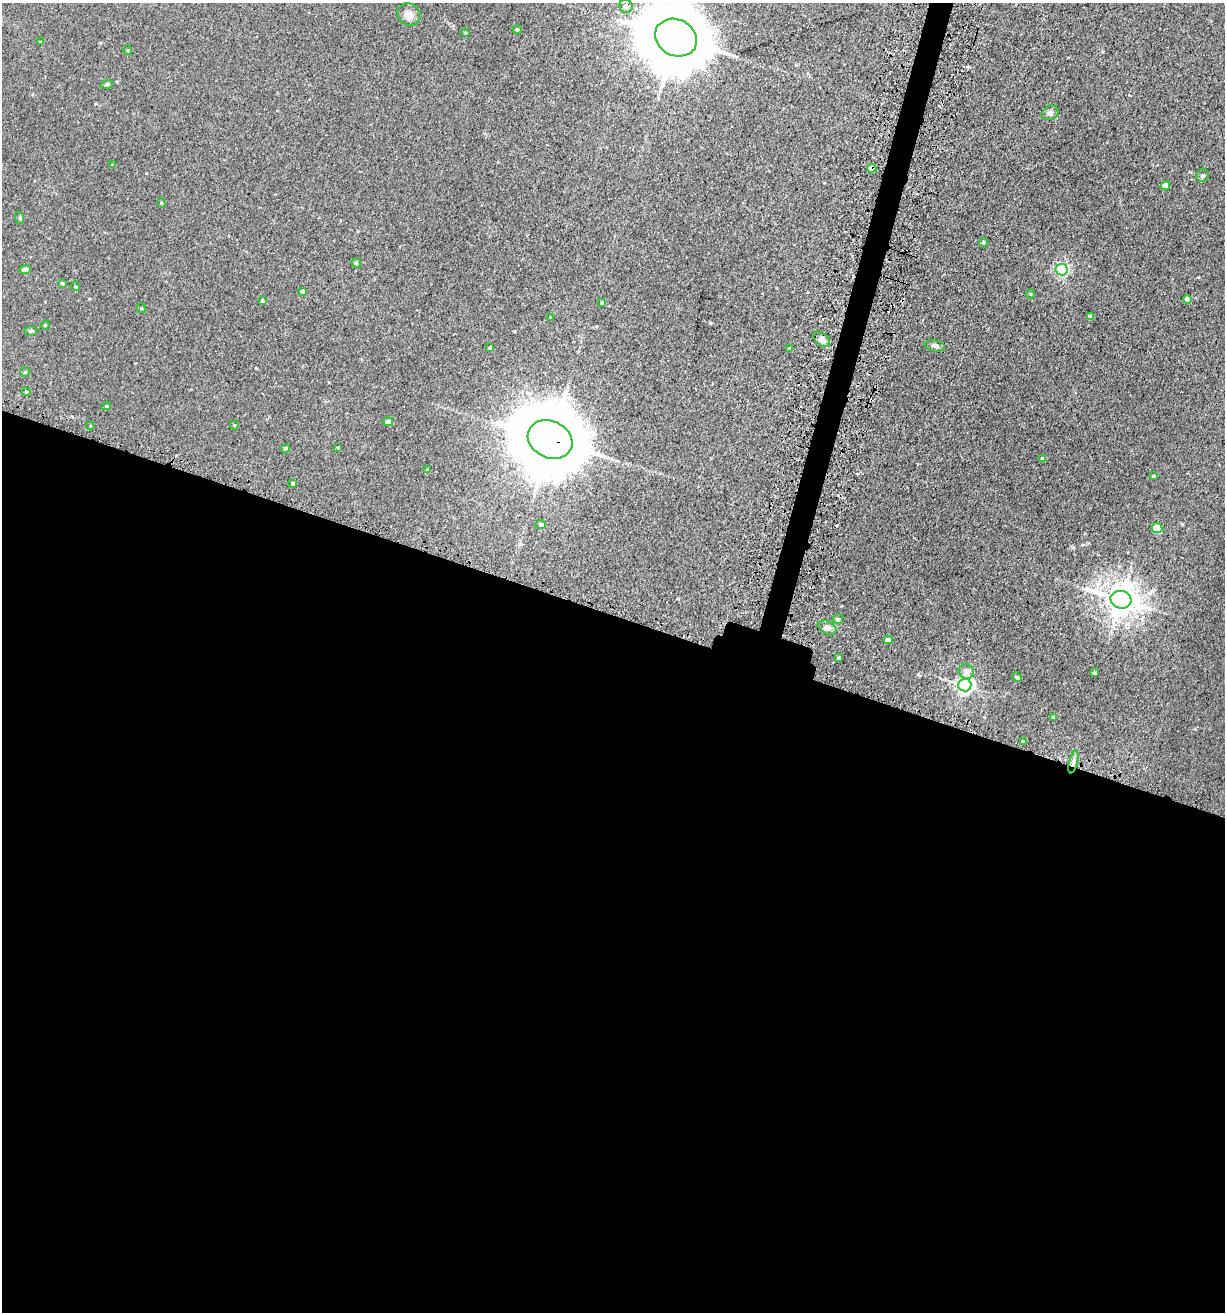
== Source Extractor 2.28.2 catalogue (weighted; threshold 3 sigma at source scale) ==
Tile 14 of 4 x 4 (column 2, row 4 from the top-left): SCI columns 1400-2622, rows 61-1370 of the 5414 x 5354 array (HDU 1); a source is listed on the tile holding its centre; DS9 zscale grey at full resolution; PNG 1227 x 1314 px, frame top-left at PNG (2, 3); each listed source drawn as its Kron ellipse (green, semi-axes under 4 px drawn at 4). Shown black and unused: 55% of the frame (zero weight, under 3 of 5 exposures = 5% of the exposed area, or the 3 px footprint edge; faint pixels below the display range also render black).
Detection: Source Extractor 2.28.2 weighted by HDU 2 'WHT'; one run over the whole footprint, this tile lists its part. Background 0.0209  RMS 0.003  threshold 0.0135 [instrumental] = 3 sigma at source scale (4.5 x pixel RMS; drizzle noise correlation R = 1.50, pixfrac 1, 0.05/0.05 arcsec/px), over >= 5 px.
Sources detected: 63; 1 cosmic-ray / hot-pixel residue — neither listed nor drawn; the other 62 listed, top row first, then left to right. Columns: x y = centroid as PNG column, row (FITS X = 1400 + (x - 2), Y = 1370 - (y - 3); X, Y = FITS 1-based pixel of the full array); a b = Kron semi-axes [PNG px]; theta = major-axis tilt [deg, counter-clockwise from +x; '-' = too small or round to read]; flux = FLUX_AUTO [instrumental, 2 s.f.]
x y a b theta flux
626 6 7 6 - 1.1
409 14 12 10 -35 2.1
517 30 4 4 - 0.62
465 33 4 4 - 0.31
676 38 22 18 -28 2700
41 42 4 3 - 0.31
128 50 5 4 - 0.35
107 84 6 4 19 0.44
1050 113 8 7 - 0.93
113 165 4 3 - 0.28
872 168 4 4 - 2.9
1203 175 6 6 - 0.66
1165 186 5 4 - 3.5
161 203 4 4 - 0.27
20 218 6 4 -72 0.42
984 242 4 4 - 0.49
356 263 5 4 - 0.69
25 270 6 4 19 1.3
1062 270 6 6 - 51
62 283 4 3 - 0.55
76 287 5 4 - 0.48
302 291 4 4 - 0.69
1030 294 4 3 - 0.24
1187 300 4 4 - 2.5
263 301 4 4 - 0.49
602 303 4 3 - 0.52
141 308 5 3 - 0.26
1090 317 4 4 - 1.2
551 318 3 3 - 0.42
45 325 4 4 - 0.33
31 331 6 5 - 0.6
822 339 9 6 -38 2.4
935 346 10 5 -10 0.91
490 348 4 3 - 0.76
789 349 3 3 - 0.72
25 372 5 5 - 0.38
26 392 4 4 - 0.35
106 406 4 3 - 0.44
388 422 5 4 - 1.5
234 425 4 4 - 0.37
90 426 4 3 - 0.25
550 439 23 18 -25 3400
338 447 3 3 - 0.35
286 449 4 3 - 1.2
1042 459 4 4 - 0.58
428 470 4 3 - 0.76
1153 476 4 4 - 0.57
293 483 4 3 - 0.85
541 524 5 4 - 0.81
1157 528 5 5 - 9.1
1121 600 10 8 -15 520
838 619 5 5 - 0.45
827 628 10 6 -29 1.1
888 640 4 4 - 2
839 658 3 3 - 0.48
966 671 7 7 - 1.6
1094 673 4 3 - 0.8
1017 677 5 4 - 0.38
965 685 6 6 - 110
1053 717 4 3 - 0.33
1023 742 4 3 - 0.71
1074 762 12 3 76 0.99
Overlapping masked pixels (flux is a lower limit): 2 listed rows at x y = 872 168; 550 439
Isophote crosses this tile's border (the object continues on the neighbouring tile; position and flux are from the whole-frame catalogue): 1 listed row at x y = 676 38